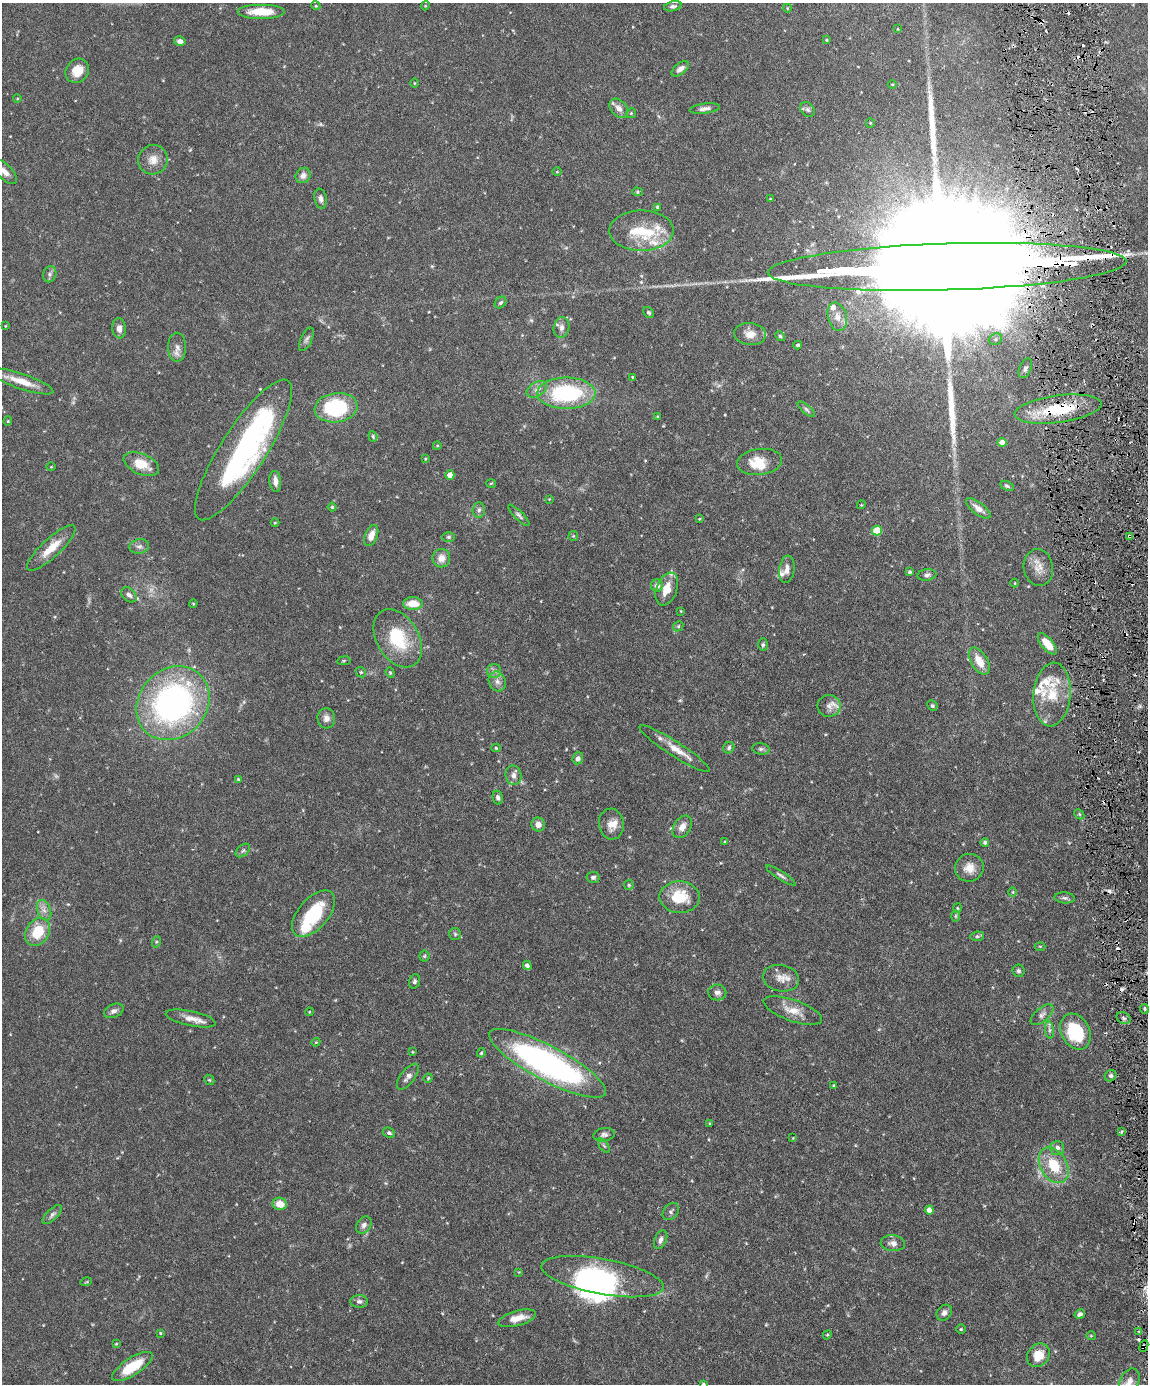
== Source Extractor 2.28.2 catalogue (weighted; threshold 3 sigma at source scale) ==
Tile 6 of 4 x 3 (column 2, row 2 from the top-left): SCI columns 1148-2293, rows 1617-2998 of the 4585 x 4509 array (HDU 1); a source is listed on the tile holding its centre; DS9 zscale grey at full resolution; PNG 1150 x 1386 px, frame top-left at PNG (2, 3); each listed source drawn as its Kron ellipse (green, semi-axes under 4 px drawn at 4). Shown black and unused: <1% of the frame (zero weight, under 3 of 6 exposures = <1% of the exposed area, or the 3 px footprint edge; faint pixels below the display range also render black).
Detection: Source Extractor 2.28.2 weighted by HDU 2 'WHT'; one run over the whole footprint, this tile lists its part. Background 0.0991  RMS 0.0036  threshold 0.0148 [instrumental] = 3 sigma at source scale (4.09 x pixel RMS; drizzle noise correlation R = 1.36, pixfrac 0.8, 0.05/0.05 arcsec/px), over >= 5 px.
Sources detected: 231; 2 too faint to see at this stretch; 6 inside a brighter object's white glare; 16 cosmic-ray / hot-pixel residue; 2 long thin detections or spike segments (spike, bleed or trail) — neither listed nor drawn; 12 inside a brighter listed object's ellipse — not listed separately; the other 193 listed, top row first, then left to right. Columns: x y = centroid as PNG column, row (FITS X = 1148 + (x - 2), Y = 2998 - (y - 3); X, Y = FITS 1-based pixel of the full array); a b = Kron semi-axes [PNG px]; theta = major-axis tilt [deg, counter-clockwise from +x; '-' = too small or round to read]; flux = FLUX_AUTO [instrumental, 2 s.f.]
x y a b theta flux
316 6 4 3 - 0.32
425 6 4 3 - 0.29
673 6 9 5 11 0.89
787 8 4 3 - 0.23
261 12 24 7 0 7.1
898 29 4 2 - 0.24
827 40 3 3 - 0.33
180 41 6 5 - 1.3
680 69 10 5 37 1.7
77 71 13 11 48 4.5
414 83 4 3 - 0.26
892 84 4 3 - 0.26
17 99 4 3 - 0.26
619 108 11 7 -48 2.2
705 109 15 5 7 1.5
807 110 8 6 -45 0.9
631 113 5 4 - 0.4
870 123 5 4 - 0.34
153 160 15 14 - 3.7
4 172 16 7 -44 2.6
557 172 5 3 - 0.29
303 175 8 7 - 1.7
637 192 5 4 - 0.46
321 199 10 6 -80 1.3
770 199 3 3 - 0.28
658 207 4 4 - 0.7
641 231 32 20 0 14
947 267 179 23 2 57000
50 274 8 6 69 0.91
501 302 6 5 - 0.56
649 313 6 4 -44 0.59
837 317 14 9 -74 3
5 326 4 2 - 0.21
561 327 10 8 78 1.6
119 328 10 7 -83 1.7
750 334 16 11 -5 3.4
780 336 5 4 - 0.51
306 339 13 5 65 1
995 339 7 5 21 0.76
798 345 4 4 - 0.6
177 347 14 9 90 2.2
1025 368 10 6 67 1.1
633 377 3 3 - 0.34
22 381 33 7 -19 6.5
537 389 11 7 32 1.7
566 393 29 15 0 34
336 408 21 14 8 25
806 409 10 4 -41 0.88
1058 409 44 13 7 18
658 417 3 3 - 0.34
8 421 4 4 - 0.34
373 436 5 4 - 0.41
1002 442 4 4 - 3.3
437 446 4 3 - 0.34
243 450 82 22 57 77
425 459 4 4 - 0.33
759 462 22 13 8 7.8
141 464 19 10 -23 6.1
51 467 4 3 - 0.25
450 475 4 4 - 3.6
275 481 10 6 -85 2.3
491 483 5 3 - 0.32
1007 486 7 4 -24 0.61
549 499 3 3 - 0.23
861 505 4 3 - 0.27
332 507 4 4 - 0.42
978 508 15 6 -38 2.2
479 510 7 6 - 0.96
519 515 14 4 -45 0.91
699 519 3 2 - 0.27
275 523 4 3 - 0.26
877 530 5 5 - 9.4
371 535 11 6 69 3.1
573 536 5 5 - 0.39
1129 536 4 3 - 0.39
449 537 6 5 - 0.65
139 546 10 7 10 1.3
51 548 32 9 43 6.2
441 558 9 8 - 2.9
1038 567 18 14 -80 4
787 569 14 7 82 2.2
910 572 4 3 - 0.62
927 575 9 5 7 0.95
1015 583 4 3 - 0.23
657 586 6 6 - 1.6
667 589 17 10 70 5.1
129 595 9 6 -40 1.1
193 603 4 2 - 0.25
413 603 10 6 -1 5
681 611 3 3 - 0.28
678 626 5 4 - 0.51
398 638 31 21 -59 17
1047 644 13 6 -51 5.3
763 645 6 5 - 0.6
344 661 7 3 9 0.39
979 661 15 8 -60 5.2
494 671 7 7 - 1.1
361 672 5 4 - 0.46
390 673 5 4 - 0.48
497 681 10 8 -65 1.9
1052 694 32 18 85 11
173 703 39 34 47 99
932 705 5 5 - 0.56
829 706 11 11 - 2.4
326 718 10 9 - 1.9
496 748 5 4 - 0.42
729 748 6 5 - 0.75
674 749 41 7 -33 5.3
761 749 9 5 -8 0.78
578 758 6 5 - 1.3
514 775 10 8 -77 1.5
238 779 4 4 - 0.36
498 797 7 5 -77 0.92
1079 814 6 4 -46 0.43
538 824 7 6 - 2.1
611 824 15 12 -85 3.8
682 827 12 8 58 2.7
725 842 4 3 - 0.31
985 842 4 4 - 0.72
243 850 8 5 40 0.73
969 868 14 14 - 3.7
781 876 17 4 -33 0.99
593 877 6 5 - 0.92
629 885 5 5 - 0.44
1013 892 5 3 - 0.32
679 897 20 16 -2 11
1065 898 10 5 -5 0.92
957 908 5 3 - 0.29
44 910 10 6 -69 1.8
313 914 28 15 49 18
955 916 6 4 89 0.41
37 932 15 11 55 9.9
455 934 6 6 - 0.54
977 936 7 5 7 0.62
156 942 6 4 71 0.41
1040 946 5 3 - 0.33
424 956 5 5 - 0.49
527 965 5 4 - 1.1
1018 971 6 6 - 0.74
781 978 18 13 -10 3.7
415 981 7 5 70 0.77
717 992 9 8 - 1.4
1144 1009 5 2 - 0.38
114 1011 10 6 24 1.4
793 1011 31 10 -19 4.9
309 1012 4 3 - 0.26
1042 1015 14 6 41 1.4
1124 1018 7 5 -22 1.1
191 1019 25 7 -12 3.5
1049 1030 9 4 -82 0.89
1076 1032 19 14 -62 18
316 1042 4 3 - 0.3
412 1052 3 3 - 0.28
481 1053 5 4 - 0.48
548 1063 65 17 -28 110
1110 1076 6 5 - 0.87
408 1077 15 7 52 1.7
428 1078 4 4 - 0.34
209 1080 6 4 -42 0.4
834 1086 3 3 - 0.48
710 1123 3 2 - 0.35
1121 1132 4 3 - 0.43
389 1133 6 4 -27 0.65
604 1135 11 6 9 1.2
793 1138 3 3 - 0.24
604 1146 8 4 -54 0.5
1057 1148 7 7 - 1.4
1054 1165 19 13 -60 9.8
280 1204 7 6 - 4.4
929 1210 4 4 - 2.9
671 1212 9 7 47 0.9
52 1215 12 5 44 1.1
364 1225 9 7 58 1.3
661 1240 10 6 66 1.3
893 1243 12 8 -5 1.8
519 1272 4 4 - 0.27
602 1277 62 17 -10 34
86 1282 6 3 17 0.31
359 1301 9 6 2 1.1
944 1313 8 7 - 1.4
1080 1314 5 4 - 0.8
517 1318 19 7 15 3.9
961 1329 4 4 - 0.39
1139 1332 3 3 - 0.47
160 1333 4 4 - 0.33
827 1335 5 3 - 0.35
1091 1336 5 3 - 0.25
116 1344 4 3 - 0.25
1144 1346 6 4 66 1.1
1038 1355 12 10 48 5.4
132 1366 23 8 33 11
1129 1381 13 9 65 2.4
703 1384 4 3 - 0.45
Overlapping masked pixels (flux is a lower limit): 4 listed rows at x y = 947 267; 1058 409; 1129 536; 1144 1346
Isophote crosses this tile's border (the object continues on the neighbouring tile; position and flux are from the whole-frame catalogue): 4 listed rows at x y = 4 172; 947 267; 1129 1381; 703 1384